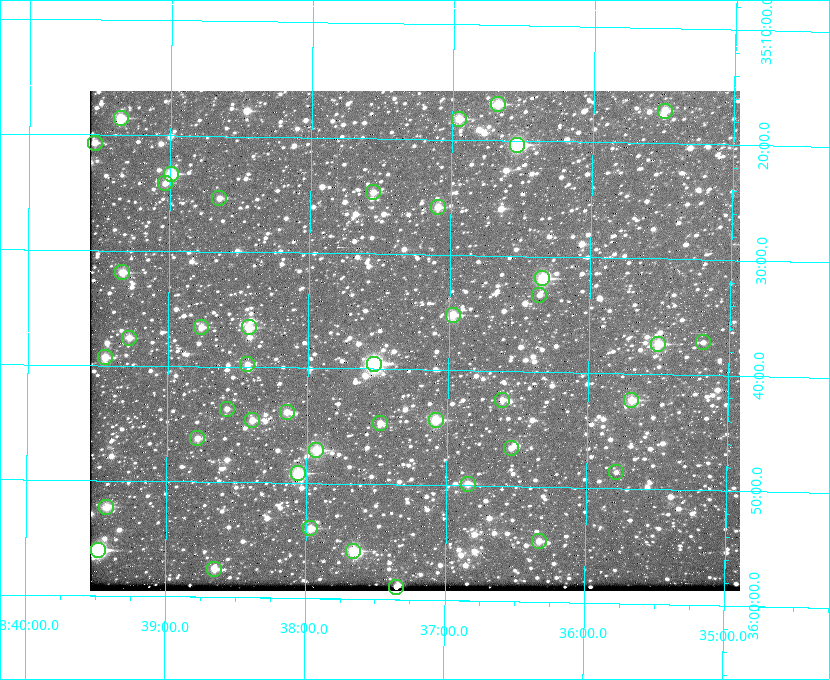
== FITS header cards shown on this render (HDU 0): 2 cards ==
NAXIS1  =                  650 / Width of table row in bytes
NAXIS2  =                  500 / Number of rows in table

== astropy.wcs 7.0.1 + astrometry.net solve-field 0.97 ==
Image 650 x 500 px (HDU 0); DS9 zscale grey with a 90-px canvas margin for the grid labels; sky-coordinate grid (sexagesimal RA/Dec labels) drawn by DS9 from the SOLVED WCS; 43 Tycho-2 reference stars matched to detected sources circled (green)
Header WCS: none
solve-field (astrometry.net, Tycho-2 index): SOLVED blind (the file carries no WCS)
Solved WCS: RA---TAN-SIP/DEC--TAN-SIP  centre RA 18:37:15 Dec +35:37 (279.31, +35.62 deg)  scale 5.21 arcsec/px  FOV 56.5' x 43.4'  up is +179 deg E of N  parity flipped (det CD > 0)
(file carries no celestial WCS; the grid is the blind solution)
Tycho-2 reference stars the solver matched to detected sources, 43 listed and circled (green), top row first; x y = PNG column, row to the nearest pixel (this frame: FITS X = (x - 90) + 1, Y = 500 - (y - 91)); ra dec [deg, ICRS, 3 dp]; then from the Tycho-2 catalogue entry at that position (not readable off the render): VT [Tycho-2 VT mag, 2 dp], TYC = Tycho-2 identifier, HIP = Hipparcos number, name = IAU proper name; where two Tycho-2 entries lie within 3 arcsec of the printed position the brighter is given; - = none
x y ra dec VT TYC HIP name
498 104 279.169 +35.281 10.53 2645-756-1 - -
665 111 278.873 +35.286 11.83 2632-1249-1 - -
121 118 279.838 +35.309 10.90 2645-842-1 - -
459 119 279.238 +35.303 11.12 2645-808-1 - -
95 143 279.884 +35.345 11.76 2645-919-1 - -
517 145 279.134 +35.339 9.91 2645-980-1 - -
171 174 279.747 +35.388 10.29 2645-648-1 - -
165 183 279.758 +35.402 11.51 2645-674-1 - -
373 192 279.388 +35.411 11.24 2645-612-1 - -
219 198 279.661 +35.423 11.63 2645-537-1 - -
438 207 279.273 +35.431 11.09 2645-464-1 - -
122 272 279.832 +35.532 10.61 2645-711-1 - -
542 278 279.085 +35.532 9.84 2645-710-1 - -
539 295 279.089 +35.556 12.25 2645-664-1 - -
453 315 279.243 +35.587 11.11 2645-606-1 - -
201 327 279.691 +35.610 11.17 2645-563-1 - -
249 327 279.606 +35.610 10.50 2645-565-1 - -
129 338 279.819 +35.626 11.93 2649-62-1 - -
703 342 278.797 +35.620 11.98 2632-1285-1 - -
658 344 278.877 +35.623 10.37 2632-1282-1 - -
105 357 279.862 +35.655 10.83 2649-120-1 - -
247 364 279.608 +35.663 11.57 2649-139-1 - -
374 364 279.382 +35.660 8.88 2649-136-1 91311 -
502 400 279.153 +35.708 11.59 2649-53-1 - -
631 400 278.922 +35.705 10.37 2636-96-1 - -
227 409 279.644 +35.727 11.73 2649-34-1 - -
287 412 279.537 +35.731 11.00 2649-31-1 - -
252 420 279.598 +35.743 11.39 2649-19-1 - -
436 420 279.271 +35.739 10.27 2649-22-1 - -
380 423 279.370 +35.745 11.39 2649-20-1 - -
197 438 279.695 +35.771 11.56 2649-1228-1 - -
511 448 279.136 +35.778 11.49 2649-1247-1 - -
316 450 279.483 +35.786 9.96 2649-1276-1 - -
616 472 278.947 +35.810 12.41 2636-73-1 - -
298 473 279.516 +35.819 10.07 2649-1464-1 - -
468 484 279.212 +35.831 10.99 2649-1529-1 - -
106 507 279.857 +35.871 10.88 2649-1588-1 - -
310 528 279.492 +35.899 10.86 2649-1492-1 - -
539 541 279.083 +35.912 11.42 2649-1448-1 - -
98 550 279.871 +35.934 9.15 2649-1364-1 91485 -
353 551 279.414 +35.931 10.32 2649-1381-1 - -
214 569 279.662 +35.960 11.12 2649-1270-1 - -
396 587 279.337 +35.982 10.50 2649-1232-1 - -